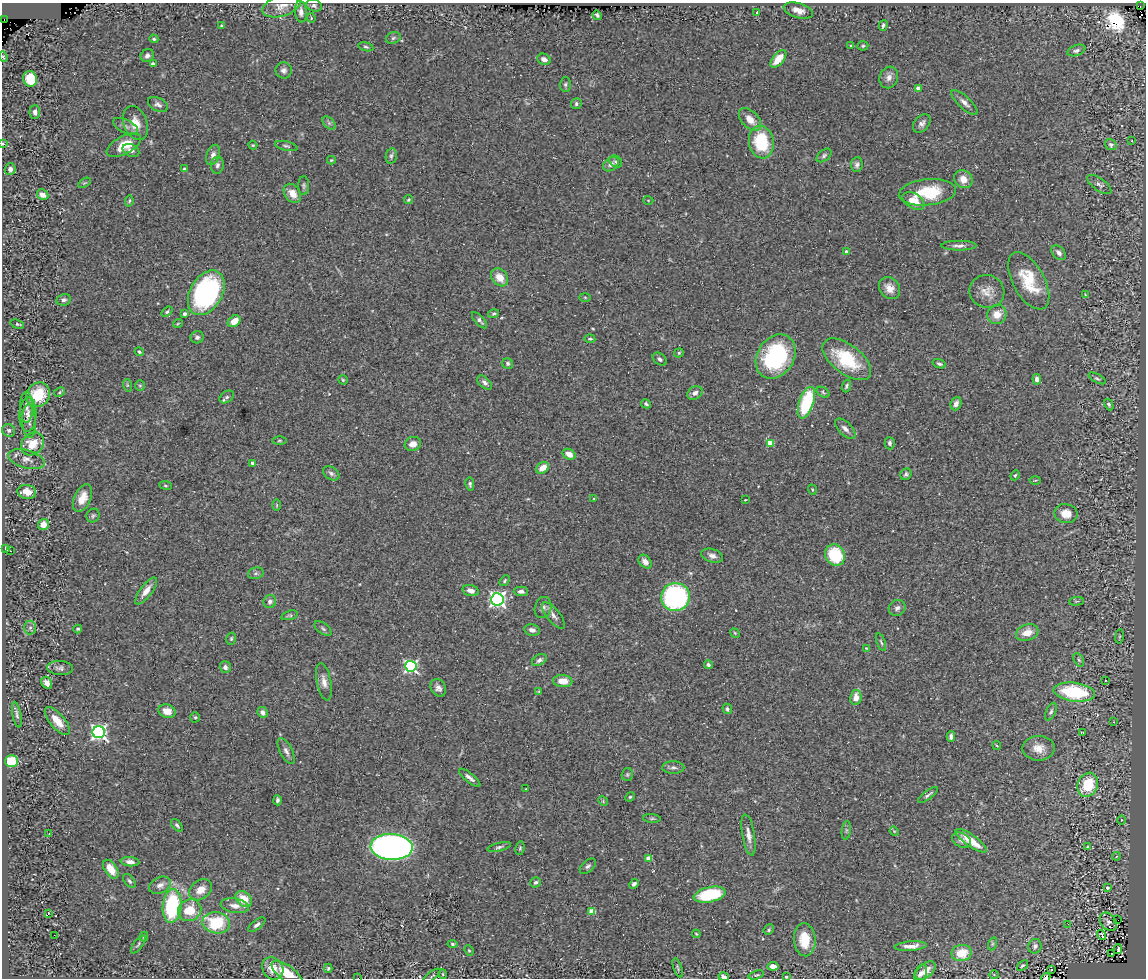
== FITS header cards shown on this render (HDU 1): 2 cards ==
NAXIS1  =                 1144
NAXIS2  =                  976

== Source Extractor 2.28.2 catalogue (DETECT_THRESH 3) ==
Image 1144 x 976 px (HDU 1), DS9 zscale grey, 1 PNG px = 1 image px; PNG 1148 x 980 px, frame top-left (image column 1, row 976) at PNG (2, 3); each listed source drawn as its Kron ellipse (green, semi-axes under 4 px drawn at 4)
Background 0.754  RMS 0.033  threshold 0.1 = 3 sigma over >= 5 px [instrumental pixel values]
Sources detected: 273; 1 with non-positive FLUX_AUTO (blend fragments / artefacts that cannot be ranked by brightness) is neither listed nor drawn; the other 272 listed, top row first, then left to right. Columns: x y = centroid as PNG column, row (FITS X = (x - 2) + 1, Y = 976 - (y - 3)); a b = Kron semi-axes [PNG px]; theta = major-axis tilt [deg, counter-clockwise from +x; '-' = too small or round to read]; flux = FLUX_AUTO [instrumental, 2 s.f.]
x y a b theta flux
314 5 8 6 -21 5.5
281 6 20 10 17 21
1140 6 3 2 - 6.8
798 10 15 7 -16 17
301 12 11 6 -84 13
757 12 3 3 - 19
597 15 5 3 - 4.4
311 18 5 4 - 2.6
4 19 2 2 - 120
221 25 3 3 - 2.7
883 25 5 3 - 5.1
393 38 7 5 18 4.7
154 39 4 4 - 3.6
851 46 3 3 - 3.2
863 46 5 4 - 3.6
366 47 7 4 -14 4.1
1076 51 9 5 19 6.7
147 56 7 6 - 8.5
3 57 5 4 - 2.9
544 59 7 5 -25 10
778 59 10 5 50 31
153 64 3 3 - 14
284 70 8 8 - 8.8
889 77 11 9 72 13
30 79 8 6 -77 82
565 84 7 5 89 4.3
918 88 4 3 - 19
964 103 17 6 -42 12
158 104 11 6 -26 8.2
576 104 5 5 - 5.1
35 112 7 5 89 7.8
750 119 13 8 -46 25
136 123 17 11 -70 30
329 123 8 5 -45 5.5
922 123 10 7 48 9.5
126 126 14 6 -27 11
1132 141 3 2 - 2
761 142 16 12 -80 130
3 144 4 3 - 2.4
124 145 19 9 28 48
253 145 4 4 - 2.4
1111 145 6 5 - 4.4
286 146 11 4 -14 4.8
131 150 9 6 -27 9
213 155 10 6 69 12
824 155 8 5 39 5.2
391 156 8 5 80 6
331 160 4 3 - 2.5
616 161 7 5 -39 5.1
611 164 8 6 37 11
217 165 8 6 84 7.5
857 165 7 5 85 6.8
10 169 6 5 - 8.7
184 169 4 4 - 4.2
963 179 9 8 - 24
84 183 7 4 31 2.9
1099 184 14 6 -36 8.5
304 186 9 5 88 5.5
927 192 29 13 6 110
292 193 10 7 -53 24
43 195 6 5 - 18
408 200 5 4 - 3
648 200 5 3 - 1.8
129 201 5 3 - 3.5
914 201 12 7 -31 34
959 246 17 5 0 10
846 252 4 4 - 10
1059 253 8 5 -46 9.1
500 277 10 7 -50 29
1029 281 31 15 -61 87
890 288 12 9 -48 22
987 291 17 16 - 27
206 293 24 16 59 410
1085 295 4 3 - 2
585 297 6 4 -2 2.5
64 300 7 6 - 6.8
167 312 6 4 39 3.8
185 314 3 3 - 9.8
494 314 5 4 - 3.4
997 314 10 9 - 29
480 320 10 4 -47 7.5
234 321 7 5 37 26
178 323 5 3 - 1.9
17 324 7 3 -18 3
197 337 6 6 - 6.4
590 339 5 4 - 3.7
139 352 4 3 - 3.5
679 353 4 4 - 3.6
776 357 23 18 57 240
660 359 8 5 -37 6.4
847 359 28 14 -37 130
508 363 6 5 - 4.1
939 364 7 4 -20 4.9
1097 378 9 4 -28 4.2
1037 379 5 4 - 11
343 380 4 4 - 2.8
485 383 9 5 -43 7.1
127 385 6 4 -72 2.9
140 385 5 5 - 3.1
846 386 6 4 69 4.4
59 392 6 4 30 3.3
823 392 7 4 -33 3.7
695 393 8 6 29 9.4
38 395 13 11 48 79
227 397 8 5 35 5.3
806 403 16 7 71 150
646 404 5 4 - 4.3
956 404 7 5 69 11
1109 404 6 4 -61 3.8
26 407 15 6 -89 12
28 414 17 8 88 15
29 421 17 7 -87 11
845 429 13 6 -45 12
9 430 6 6 - 6.2
279 441 7 3 1 2.7
770 443 4 4 - 70
890 443 6 5 - 5.7
32 444 12 10 44 47
413 444 8 7 - 16
569 454 7 5 -32 19
26 459 19 9 -16 19
252 463 3 3 - 5.6
542 468 7 5 38 26
331 473 9 6 -34 6.5
906 474 6 5 - 4.7
1015 475 5 4 - 3.2
1035 480 5 3 - 2
470 484 7 4 -80 4.8
165 485 6 4 -7 3.3
812 490 5 3 - 2.2
27 492 9 7 -10 21
82 498 14 8 65 28
594 499 4 3 - 2.3
745 500 3 2 - 1.5
277 505 6 4 -90 2.8
1066 514 11 9 -12 28
93 516 7 6 - 4.4
44 525 6 5 - 22
6 548 4 3 - 5.2
10 551 2 2 - 1.6
835 555 11 9 -57 110
712 556 11 6 -16 12
645 562 8 5 -48 12
256 573 8 5 17 5.4
505 581 6 4 48 3.5
146 591 16 6 53 18
471 591 8 5 -16 16
521 591 7 5 -2 7
675 597 14 14 - 360
497 599 6 6 - 800
270 601 7 6 - 10
1076 601 7 3 5 2.7
543 607 11 8 73 9.5
897 608 9 7 40 8
290 615 8 4 15 4.2
553 615 16 6 -51 12
30 628 7 6 - 6
78 629 4 3 - 3.2
323 629 10 5 -37 5.5
532 630 8 5 -11 9.6
735 633 5 4 - 2.3
1027 633 11 8 18 28
1119 636 7 3 81 2.8
231 639 6 5 - 3.4
881 642 9 4 -69 3.7
866 648 4 3 - 1.9
539 660 8 5 32 7
1079 660 7 4 -59 3.9
708 665 4 4 - 5
411 666 6 5 - 450
225 667 6 5 - 6.4
60 668 13 7 -5 8.2
1105 680 2 2 - 2
563 681 9 6 -4 27
324 682 19 7 -79 16
47 683 6 5 - 13
438 688 9 7 -57 11
539 691 3 3 - 2.1
1074 692 21 9 -7 170
856 697 7 5 78 23
727 709 5 4 - 5.6
167 711 9 6 -18 25
262 712 5 5 - 9.9
1051 712 9 5 68 5.3
17 715 13 4 -79 6.4
195 717 5 4 - 3.5
57 721 17 7 -49 33
1114 722 3 2 - 1.4
99 732 6 6 - 710
1082 732 3 2 - 1.7
951 737 5 4 - 8.3
997 745 4 3 - 2
1039 748 16 12 0 28
286 751 14 6 -63 10
12 761 6 6 - 60
673 767 11 6 -1 7.8
627 774 6 5 - 3.6
470 778 13 4 -39 9.5
1088 785 12 10 69 96
526 789 3 2 - 1.6
928 795 12 3 36 5.3
630 797 5 4 - 3
278 800 5 3 - 5.6
603 801 5 4 - 2.4
652 819 9 3 -4 3.5
1121 820 5 3 - 2.2
177 825 7 4 -49 5.1
846 830 9 4 82 4.9
894 831 5 4 - 2
49 834 2 2 - 1.6
749 835 21 6 -80 17
961 840 10 7 -30 10
971 841 18 6 -35 50
392 847 21 13 -3 1000
499 847 12 4 13 5.6
1088 847 4 4 - 5.9
520 848 7 4 80 3.6
1116 856 4 3 - 2.5
649 858 4 4 - 29
130 862 9 4 -5 10
588 866 10 5 43 6.2
111 869 10 6 -57 26
129 881 8 5 -52 5
535 882 5 5 - 5.1
634 884 5 4 - 7.7
160 885 11 8 25 12
1107 888 3 3 - 40
201 890 12 9 36 26
710 895 16 7 12 130
244 899 9 7 -44 36
172 906 17 9 84 210
235 906 14 7 -9 16
190 910 12 10 29 50
592 911 4 4 - 41
48 914 3 2 - 29
1118 920 2 2 - 22
1108 922 10 7 -54 4.9
216 923 14 10 -7 120
1068 924 3 2 - 4
257 925 10 4 37 7.3
769 930 6 4 48 3.6
696 934 4 3 - 2.4
54 935 2 2 - 12
1102 935 5 3 - 50
144 937 5 3 - 3.8
805 940 16 11 -86 56
138 944 10 4 53 4.6
453 944 5 4 - 4.2
992 944 7 4 71 4.1
911 946 16 4 4 17
1035 946 7 6 - 7.1
1118 949 5 2 - 2.4
469 950 5 4 - 2.6
962 953 10 8 10 44
1111 954 2 2 - 4.5
1022 965 6 4 39 3.8
773 966 5 4 - 17
273 968 12 10 -55 30
328 968 4 4 - 2.7
678 968 10 3 -72 3.1
1051 970 2 2 - 3.8
926 971 12 7 40 21
921 973 9 6 65 11
287 974 18 7 -36 52
443 974 5 4 - 2.4
756 975 8 3 17 3.4
994 975 5 3 - 2.2
432 976 10 3 37 2.9
724 977 5 4 - 11
786 977 3 3 - 2.7
1046 977 5 2 - 2.5
358 978 2 2 - 2.1
At the frame edge (FLAGS 8, measured only in part): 7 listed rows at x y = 3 57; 3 144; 287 974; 724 977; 786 977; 1046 977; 358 978
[1 non-positive-flux detection neither listed nor drawn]